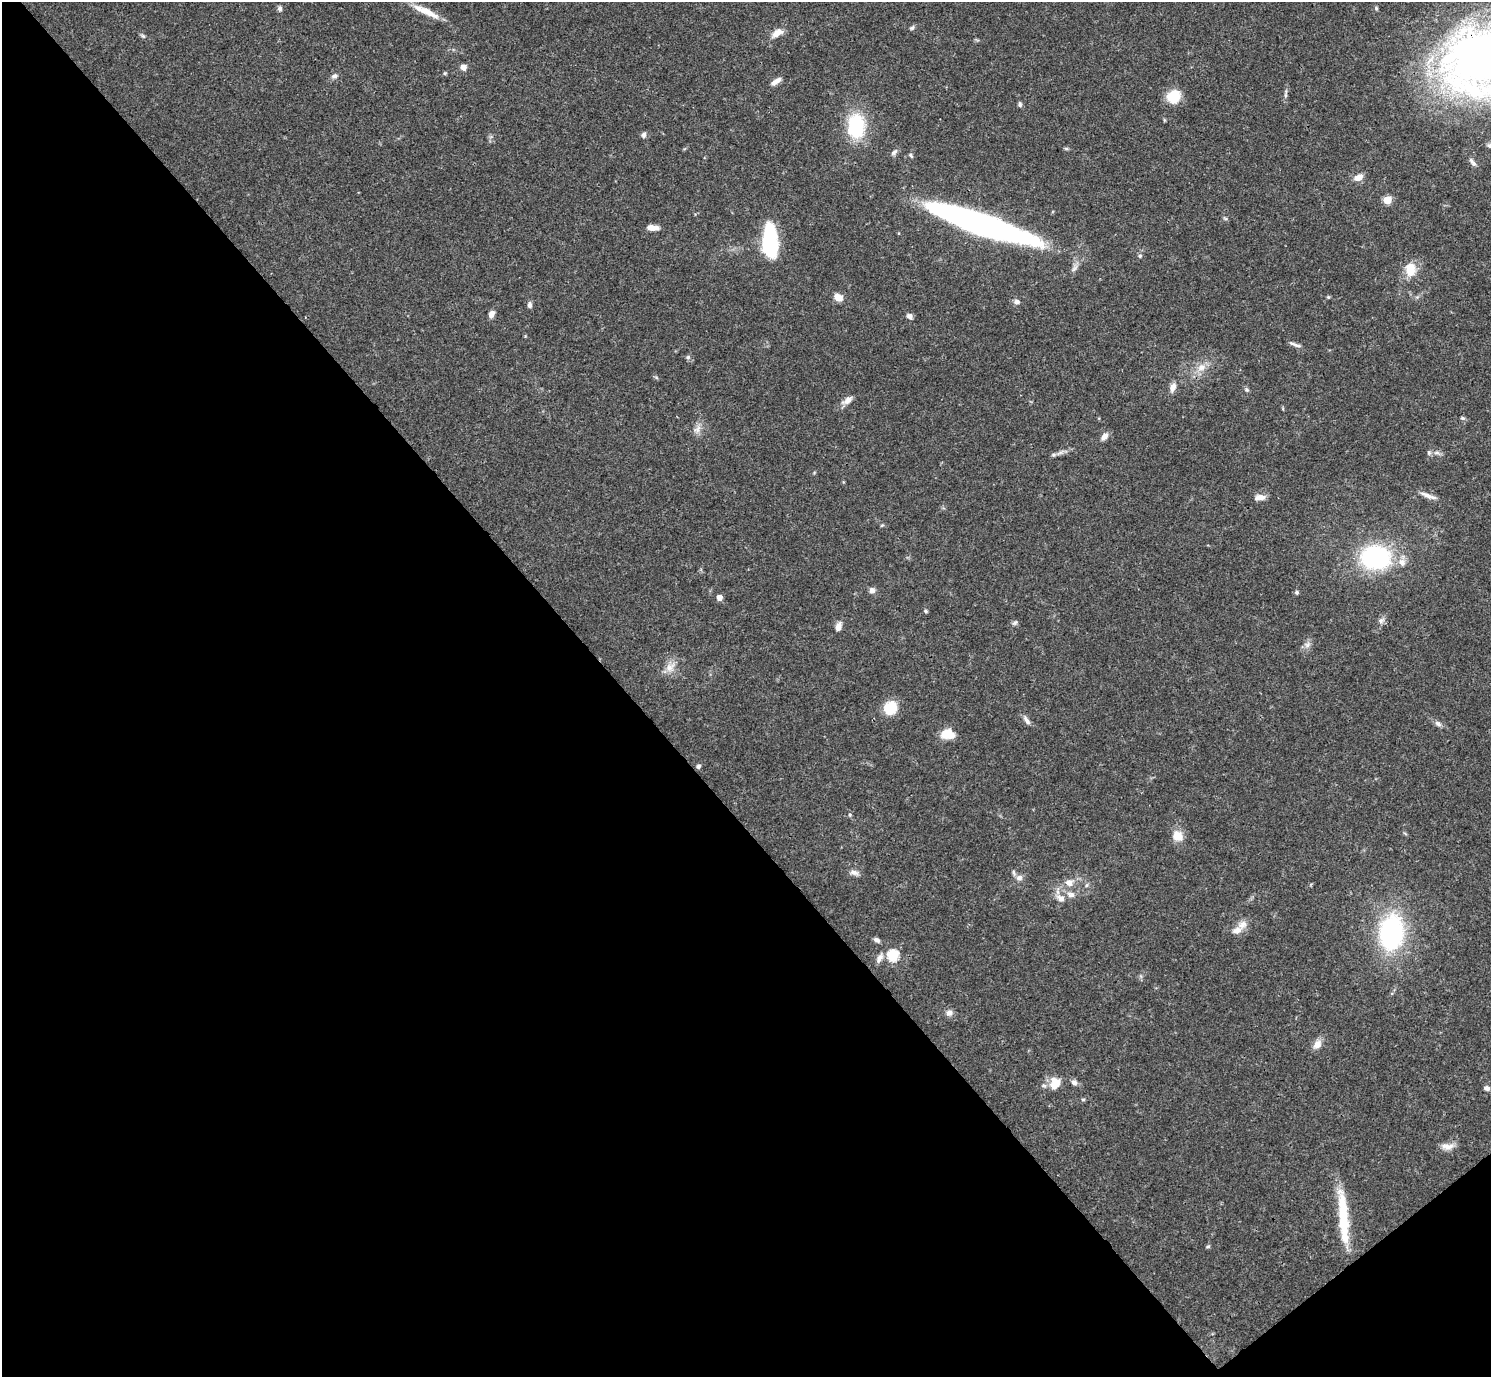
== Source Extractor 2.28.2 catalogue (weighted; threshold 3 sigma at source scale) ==
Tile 14 of 4 x 4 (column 2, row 4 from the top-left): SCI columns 1491-2979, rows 159-1533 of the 5961 x 5958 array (HDU 1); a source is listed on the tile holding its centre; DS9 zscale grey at full resolution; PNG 1493 x 1379 px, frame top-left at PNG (2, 2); no overlay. Shown black and unused: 43% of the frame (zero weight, under 3 of 4 exposures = <1% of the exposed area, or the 3 px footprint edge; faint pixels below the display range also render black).
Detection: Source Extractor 2.28.2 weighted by HDU 2 'WHT'; one run over the whole footprint, this tile lists its part. Background 0.0413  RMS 0.0026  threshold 0.0118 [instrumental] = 3 sigma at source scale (4.5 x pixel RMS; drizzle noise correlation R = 1.50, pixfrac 1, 0.05/0.05 arcsec/px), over >= 5 px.
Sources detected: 89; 3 inside a brighter listed object's ellipse — not listed separately; the other 86 listed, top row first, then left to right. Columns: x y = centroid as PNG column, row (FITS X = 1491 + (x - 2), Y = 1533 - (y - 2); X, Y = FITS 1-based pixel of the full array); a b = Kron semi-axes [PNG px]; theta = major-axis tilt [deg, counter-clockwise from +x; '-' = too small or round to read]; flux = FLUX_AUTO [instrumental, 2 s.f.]
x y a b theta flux
280 8 7 6 - 0.67
1376 8 5 5 - 0.36
427 12 34 8 -27 4.4
912 28 7 5 38 0.51
777 33 15 8 32 2.6
143 36 7 4 -44 0.46
463 67 7 6 - 1.4
445 73 5 4 - 0.31
334 76 9 6 10 0.8
776 81 14 5 32 1.6
1285 95 6 4 90 0.44
1174 97 13 12 - 7.7
1020 104 7 5 -84 0.56
1164 120 6 3 -71 0.26
856 126 30 20 89 15
644 135 8 6 77 0.74
1066 148 6 4 -1 0.37
894 152 10 6 41 0.83
911 156 7 4 -54 0.41
1473 162 13 5 -54 0.89
1358 178 11 7 23 2.1
1387 200 5 5 - 8.1
1225 218 6 4 -19 0.37
982 225 101 17 -19 110
653 228 12 5 -3 2.4
770 243 28 12 -87 28
1140 256 6 5 - 0.49
1410 269 15 12 85 5.1
838 297 10 8 -33 2.4
1328 297 5 4 - 0.31
1017 302 8 6 -8 0.98
529 305 8 5 -90 0.87
491 314 9 6 64 1.4
910 316 8 6 -49 0.91
1295 344 18 4 -20 1
688 357 6 6 - 0.62
1201 367 13 9 20 2.3
1173 387 11 7 72 1.7
1247 390 6 6 - 0.53
847 400 15 7 35 1.7
1462 418 6 5 - 0.4
697 429 13 8 49 1.6
1104 436 10 7 48 1.3
1437 453 9 4 7 0.82
1054 455 6 5 - 0.48
1428 495 24 5 -20 1.8
1260 497 13 6 4 1.9
882 525 6 3 20 0.29
1375 557 25 19 -2 37
1402 562 11 9 -60 1.9
872 590 7 7 - 1.1
1297 592 5 5 - 0.5
719 598 5 4 - 2.2
925 611 5 4 - 0.36
1381 621 9 6 63 0.93
1015 623 8 5 39 0.57
838 626 10 7 75 1.5
1307 645 9 7 46 1.1
670 667 14 10 43 2.5
890 708 14 13 - 6.7
1026 720 15 5 -53 1.1
1438 724 10 6 -38 0.91
947 734 11 8 -7 6.8
698 766 5 5 - 0.65
850 814 5 4 - 0.38
1177 836 14 13 - 3.1
854 872 12 7 -12 1.2
1019 878 8 8 - 1.2
1069 883 11 9 -20 2
1087 885 6 4 70 0.39
1071 894 12 8 -16 1.5
1061 898 11 8 -35 1.9
1242 925 14 10 43 2.2
1391 933 27 19 83 45
877 940 8 5 -28 0.8
893 955 6 6 - 21
879 958 14 7 59 1.5
949 1013 8 8 - 1.3
1317 1044 12 8 49 2.1
1074 1082 8 7 - 1
1055 1083 15 12 79 4.1
1487 1088 6 5 - 0.9
1083 1099 5 3 - 0.32
1447 1147 17 8 1 2
1343 1219 59 11 -86 14
1208 1246 6 4 2 0.34